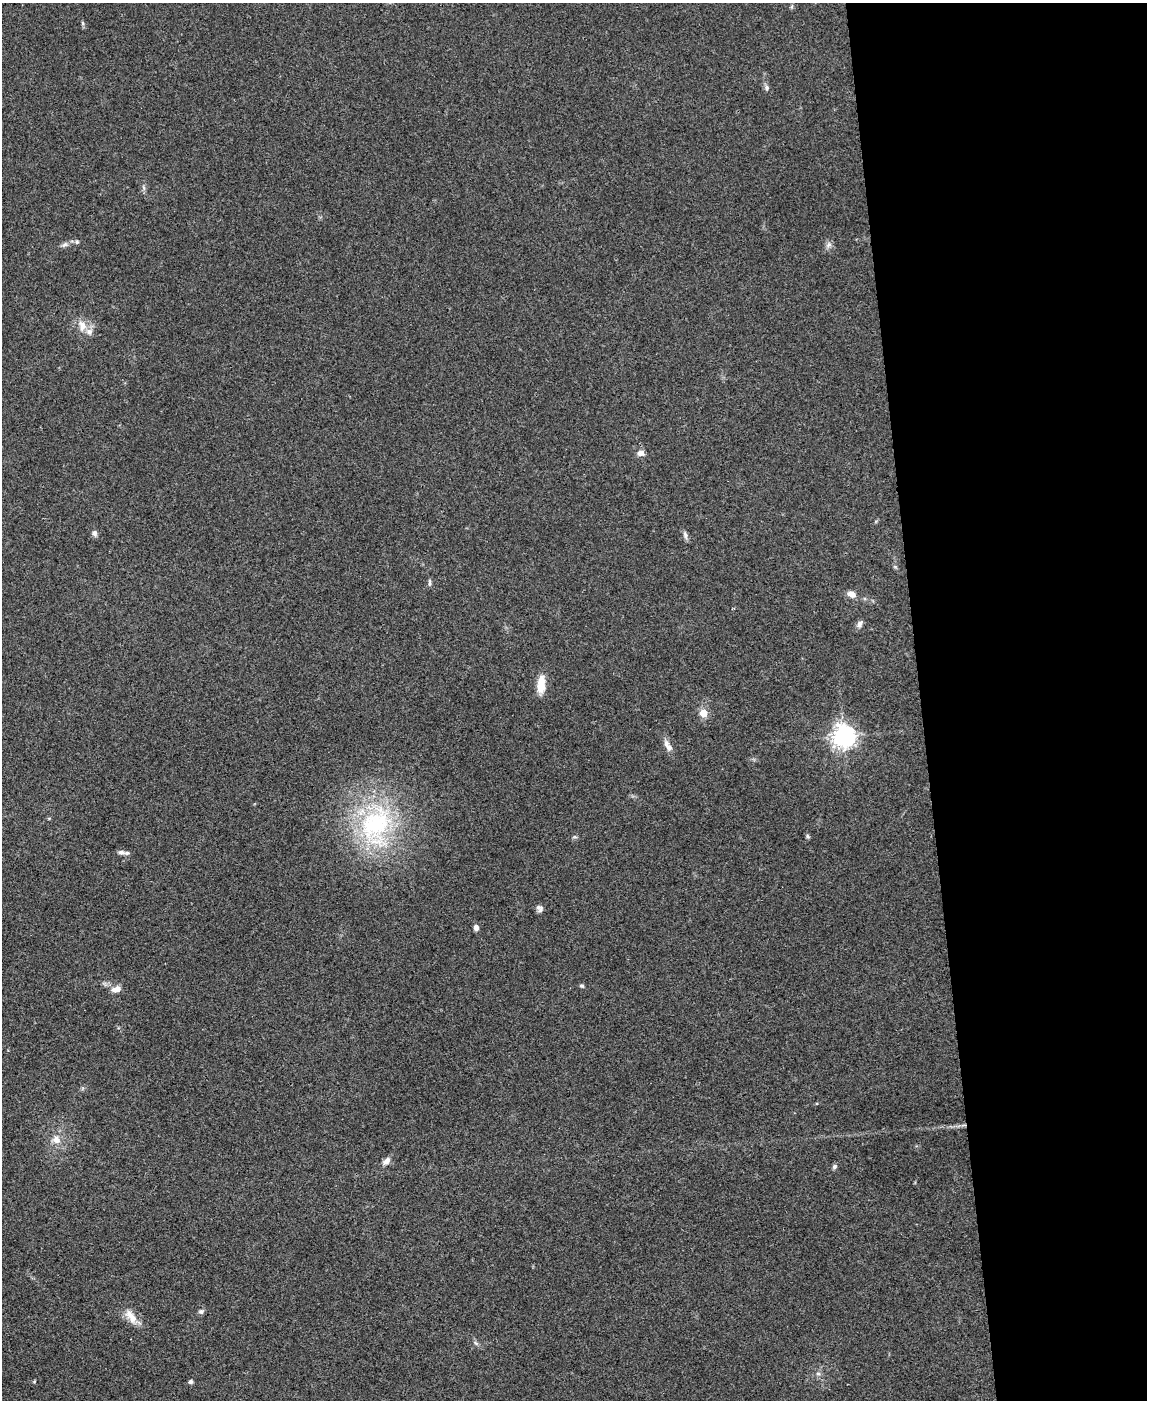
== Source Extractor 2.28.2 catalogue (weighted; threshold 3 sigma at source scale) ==
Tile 8 of 4 x 3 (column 4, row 2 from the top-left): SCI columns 3438-4582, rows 1635-3032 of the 4582 x 4561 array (HDU 1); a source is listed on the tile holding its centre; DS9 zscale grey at full resolution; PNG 1149 x 1402 px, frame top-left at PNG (2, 3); no overlay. Shown black and unused: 20% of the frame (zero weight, under 3 of 4 exposures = <1% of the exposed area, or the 3 px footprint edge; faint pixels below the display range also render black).
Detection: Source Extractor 2.28.2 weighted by HDU 2 'WHT'; one run over the whole footprint, this tile lists its part. Background 0.0661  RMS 0.0051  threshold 0.0232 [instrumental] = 3 sigma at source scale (4.5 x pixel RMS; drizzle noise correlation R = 1.50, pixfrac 1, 0.05/0.05 arcsec/px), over >= 5 px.
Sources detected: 36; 2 inside a brighter listed object's ellipse — not listed separately; the other 34 listed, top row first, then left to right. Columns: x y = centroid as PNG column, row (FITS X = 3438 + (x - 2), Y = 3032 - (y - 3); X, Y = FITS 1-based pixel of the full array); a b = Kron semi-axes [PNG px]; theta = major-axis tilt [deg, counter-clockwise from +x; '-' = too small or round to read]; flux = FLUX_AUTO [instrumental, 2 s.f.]
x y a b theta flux
82 23 6 4 -70 0.73
767 88 7 6 - 1.3
77 242 6 5 - 0.84
65 244 9 6 39 1.5
829 245 9 6 41 1.8
82 326 16 10 -74 5.4
641 453 8 7 - 2.5
95 533 8 6 -74 1.7
685 535 11 5 -78 1.6
895 567 6 4 -19 0.69
429 583 10 3 90 0.94
852 594 9 6 -27 3.9
859 624 10 6 58 1.9
541 684 22 9 88 7.7
703 713 5 5 - 11
844 736 7 7 - 430
668 746 18 8 -57 3.5
49 818 5 3 - 0.47
375 825 61 43 71 76
808 836 6 5 - 0.8
575 837 6 4 -18 0.71
121 852 11 6 -4 1.9
540 908 10 7 -42 1.8
476 927 7 6 - 1.6
582 986 5 5 - 0.85
118 989 9 8 - 2.3
56 1140 11 10 - 4.5
386 1161 11 7 49 2.7
834 1167 7 6 - 1.1
201 1311 7 6 - 1.3
131 1317 24 10 -55 6.2
476 1343 8 4 -37 1
818 1374 6 4 -1 0.95
191 1382 4 4 - 1.5